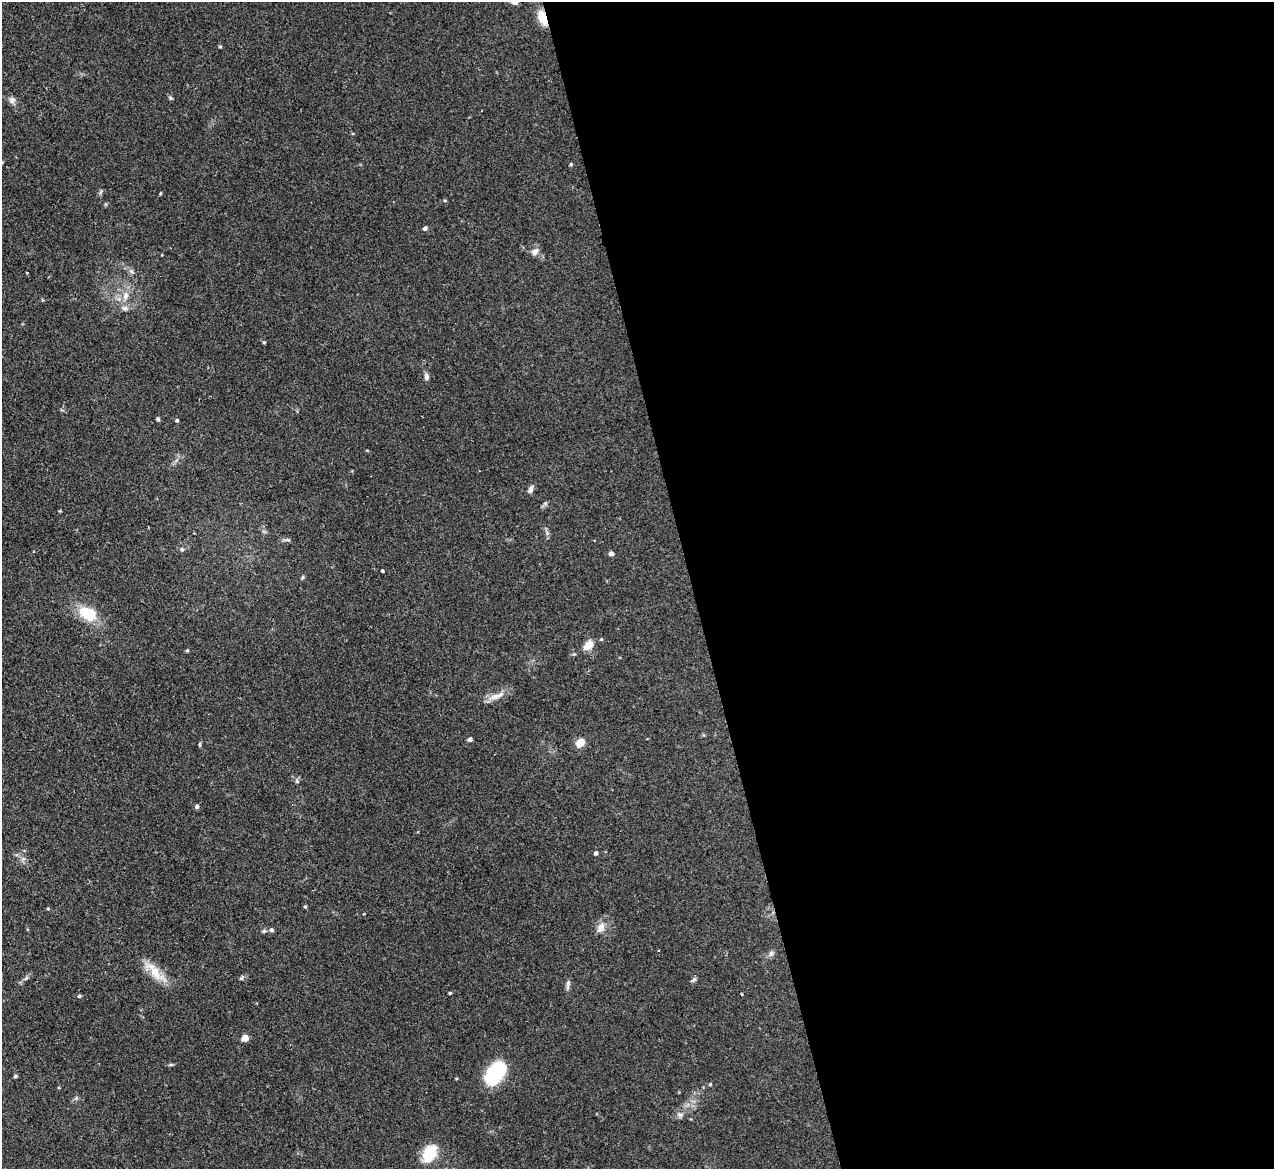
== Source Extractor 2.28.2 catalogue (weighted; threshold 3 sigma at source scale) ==
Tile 8 of 4 x 4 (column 4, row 2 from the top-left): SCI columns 3816-5087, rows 2594-3760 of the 5089 x 5065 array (HDU 1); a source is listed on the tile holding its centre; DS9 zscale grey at full resolution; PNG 1276 x 1171 px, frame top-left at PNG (2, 2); no overlay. Shown black and unused: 46% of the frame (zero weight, under 2 of 3 exposures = <1% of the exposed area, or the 3 px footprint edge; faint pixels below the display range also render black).
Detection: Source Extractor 2.28.2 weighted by HDU 2 'WHT'; one run over the whole footprint, this tile lists its part. Background 0.0886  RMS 0.0061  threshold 0.0274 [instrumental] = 3 sigma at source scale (4.5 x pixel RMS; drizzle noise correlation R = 1.50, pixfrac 1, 0.05/0.05 arcsec/px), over >= 5 px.
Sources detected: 55; all 55 listed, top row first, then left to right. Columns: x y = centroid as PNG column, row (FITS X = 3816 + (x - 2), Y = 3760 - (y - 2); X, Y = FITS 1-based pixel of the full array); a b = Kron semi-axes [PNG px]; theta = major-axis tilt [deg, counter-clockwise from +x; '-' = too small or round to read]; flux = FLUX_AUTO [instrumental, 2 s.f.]
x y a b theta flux
542 17 18 9 -69 9.7
220 47 5 3 - 0.65
12 100 9 8 - 2.4
2 162 4 4 - 0.65
571 164 4 4 - 0.76
101 192 6 4 71 0.95
160 193 4 3 - 0.61
445 201 5 3 - 0.63
425 228 5 5 - 1.3
535 251 10 7 40 3.2
132 271 7 4 -89 1.2
27 273 3 2 - 0.45
126 296 10 8 74 4
125 308 8 7 - 2
264 342 4 4 - 0.65
426 376 9 6 -89 1.9
158 419 4 3 - 1.3
177 420 4 4 - 0.82
530 489 10 6 69 2.3
182 549 6 5 - 1.1
611 554 5 4 - 2.5
382 571 3 3 - 1.5
303 577 5 5 - 0.79
88 614 25 16 -26 17
601 639 4 4 - 0.67
588 646 14 8 44 5.9
187 650 4 4 - 0.7
495 696 18 8 17 5.2
470 739 4 4 - 1.9
580 742 9 7 42 7.1
200 744 6 3 -82 0.8
297 781 6 4 47 0.88
197 806 5 5 - 1.3
596 853 5 4 - 1.5
305 907 4 4 - 0.73
48 909 5 3 - 0.6
601 927 14 8 61 4.6
272 930 5 5 - 1.5
264 931 6 5 - 1
771 954 8 6 85 1.7
155 972 33 12 -46 11
26 978 7 4 53 1.2
241 978 6 5 - 1
694 979 7 5 46 1.3
568 987 8 5 83 1.5
450 993 4 3 - 0.68
742 994 3 2 - 0.53
79 996 4 4 - 0.91
245 1038 5 5 - 6.8
495 1074 22 13 50 50
15 1076 5 4 - 0.95
710 1084 4 3 - 0.55
76 1098 5 5 - 0.93
680 1115 8 5 -16 1.7
429 1153 23 16 62 14
Overlapping masked pixels (flux is a lower limit): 1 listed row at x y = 542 17
Isophote crosses this tile's border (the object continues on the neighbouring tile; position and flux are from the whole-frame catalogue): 1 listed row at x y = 2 162